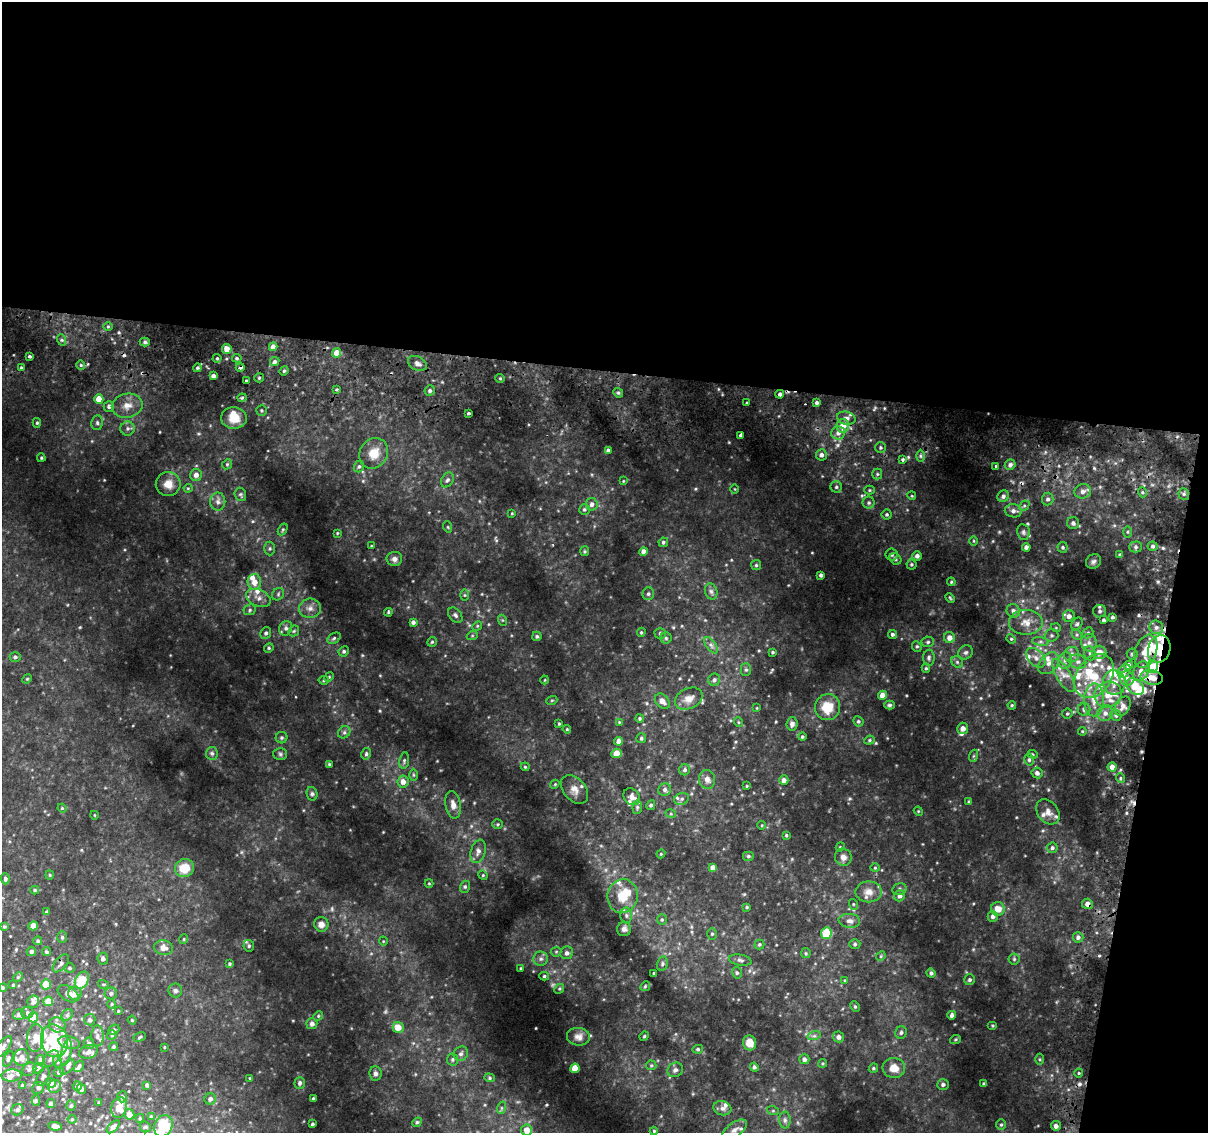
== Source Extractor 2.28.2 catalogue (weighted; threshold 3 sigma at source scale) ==
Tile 4 of 4 x 4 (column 4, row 1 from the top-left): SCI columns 3663-4868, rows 3700-4830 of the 4922 x 5194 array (HDU 1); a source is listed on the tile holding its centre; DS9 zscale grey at full resolution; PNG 1210 x 1135 px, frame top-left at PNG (2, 2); each listed source drawn as its Kron ellipse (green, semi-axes under 4 px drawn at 4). Shown black and unused: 36% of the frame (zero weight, under 2 of 3 exposures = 5% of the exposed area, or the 3 px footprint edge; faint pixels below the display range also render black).
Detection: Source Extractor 2.28.2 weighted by HDU 2 'WHT'; one run over the whole footprint, this tile lists its part. Background 0.0593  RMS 0.0079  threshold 0.0356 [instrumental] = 3 sigma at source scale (4.5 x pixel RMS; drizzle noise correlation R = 1.50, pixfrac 1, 0.0396/0.0396 arcsec/px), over >= 5 px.
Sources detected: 484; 1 too faint to see at this stretch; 2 inside a brighter object's white glare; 5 cosmic-ray / hot-pixel residue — neither listed nor drawn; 51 inside a brighter listed object's ellipse — not listed separately; the other 425 listed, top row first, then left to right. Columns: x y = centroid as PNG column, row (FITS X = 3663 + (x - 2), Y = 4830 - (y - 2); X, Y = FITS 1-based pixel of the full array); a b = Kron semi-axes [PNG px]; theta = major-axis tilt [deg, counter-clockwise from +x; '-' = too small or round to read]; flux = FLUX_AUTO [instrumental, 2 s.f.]
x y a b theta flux
108 327 5 3 - 0.76
62 340 6 3 -71 1
145 342 5 4 - 1.4
273 347 4 4 - 4.5
227 349 5 4 - 6.2
336 353 5 4 - 8.5
29 356 3 3 - 1.2
217 358 4 4 - 0.91
237 358 5 4 - 1.1
275 362 5 4 - 1.9
417 363 10 6 -27 3.2
81 365 4 4 - 0.93
21 367 4 3 - 0.9
240 367 4 3 - 2
198 368 4 4 - 1.2
284 371 5 4 - 0.96
213 376 4 4 - 2.4
259 378 5 4 - 1
500 378 4 4 - 0.94
246 380 3 2 - 0.69
337 389 3 3 - 1.5
430 390 5 5 - 1.6
618 393 5 4 - 1.2
780 394 4 3 - 3.4
242 398 4 4 - 0.9
99 399 5 4 - 11
747 403 3 2 - 0.73
817 403 4 3 - 1.7
109 406 5 5 - 2
127 406 15 12 10 8.1
261 410 5 5 - 1
468 413 3 3 - 3.1
234 418 13 11 -5 9.9
846 418 9 6 -14 3.1
37 423 5 4 - 1
97 423 7 5 81 1.8
843 426 7 6 - 9
128 428 7 7 - 2.2
838 433 7 6 - 3.9
741 435 4 3 - 4.3
880 447 5 5 - 1.3
608 451 4 4 - 2.3
374 453 16 13 57 12
821 455 5 5 - 3
920 456 6 4 -89 1.2
41 458 4 3 - 0.83
903 460 3 3 - 1.5
227 464 5 4 - 0.98
1010 465 5 5 - 2.3
359 466 6 4 72 1.4
996 466 3 3 - 1.7
877 474 5 5 - 1.1
196 475 6 6 - 3.6
447 480 8 6 60 2.1
623 481 4 4 - 0.59
168 484 12 12 - 8
836 487 6 5 - 1.3
188 488 4 4 - 0.71
735 489 5 3 - 0.61
869 490 5 4 - 0.82
1083 491 8 7 - 3.5
1142 492 5 3 - 1
240 494 6 5 - 1.3
1184 494 6 5 - 1.7
912 496 4 3 - 0.67
1003 496 6 5 - 2.3
1048 499 6 6 - 2.1
218 501 9 7 90 3.1
869 503 6 6 - 1.5
592 504 6 6 - 2.9
1024 506 6 4 43 1.3
584 509 5 5 - 1.3
1013 511 8 6 -9 3.3
512 513 3 3 - 0.6
887 514 5 5 - 1.2
1073 523 6 6 - 2.2
448 527 6 3 -71 0.83
283 529 6 4 59 0.95
1023 532 8 6 -81 1.9
1127 532 5 4 - 0.9
337 533 4 3 - 0.63
974 541 5 3 - 0.7
663 542 5 4 - 1.4
371 546 3 3 - 0.52
1153 546 5 5 - 1.7
1026 547 4 4 - 2.7
1063 547 5 5 - 1.4
1136 547 6 5 - 1.6
270 548 7 5 89 1.4
585 551 5 4 - 0.88
643 552 4 4 - 4.6
891 554 6 6 - 2
1120 555 4 3 - 1.8
917 556 5 5 - 2.5
394 559 8 7 - 2.9
896 559 6 5 - 1.4
1093 561 8 7 - 1.9
911 564 5 5 - 1.1
756 565 5 5 - 1.2
821 575 4 3 - 1.7
254 582 8 7 - 6.6
951 582 4 4 - 0.84
711 591 8 6 -72 2.3
278 594 7 5 50 1.5
648 594 6 5 - 1.5
465 595 5 4 - 0.79
258 598 13 8 -25 5.2
950 598 5 3 - 0.81
310 608 11 9 11 5
250 610 6 5 - 1.5
1013 611 7 6 - 3
1100 611 6 6 - 1.9
388 612 4 3 - 0.8
455 615 9 6 -51 1.9
1069 616 6 6 - 3.6
1112 617 4 4 - 1.5
502 620 5 3 - 0.78
1103 620 3 3 - 1.5
413 622 4 4 - 2.1
1026 622 17 12 0 9.2
1077 624 7 5 55 1.4
477 626 5 4 - 0.9
1156 627 7 6 - 2.6
286 628 7 6 - 2.4
1056 628 5 3 - 0.59
294 631 6 4 45 1.1
641 632 5 4 - 0.94
266 633 6 5 - 1.6
660 633 6 5 - 1.5
1088 633 6 5 - 1.2
892 634 4 4 - 1.8
1051 635 7 6 - 1.5
1077 635 5 4 - 1.2
472 636 5 3 - 0.8
537 636 5 4 - 1.4
334 638 7 5 31 1.5
666 638 5 5 - 1.3
949 638 5 5 - 4.8
1011 639 5 4 - 0.97
432 642 5 4 - 1.1
928 642 6 5 - 1.4
1040 642 8 4 -8 1.8
1089 643 9 8 - 3.9
711 645 9 4 -54 2.4
917 646 5 4 - 1.2
269 648 5 4 - 1
1159 649 14 11 72 21
344 651 5 5 - 1.5
1146 651 17 10 69 16
773 652 4 3 - 0.92
966 652 7 6 - 1.7
1099 652 7 6 - 5.5
1090 653 7 5 -70 1.9
1132 654 5 5 - 1.4
1072 655 8 7 - 3.2
15 657 5 5 - 1.6
929 658 8 6 87 1.7
1036 658 11 7 -45 4.9
1065 660 8 6 75 2.7
957 662 6 5 - 1.4
1078 662 8 7 - 3
1049 663 12 8 48 5.5
1129 665 4 4 - 4.6
1152 667 6 5 - 13
926 668 4 4 - 1
746 670 6 5 - 1.4
1124 671 7 5 48 2
1141 671 10 7 58 5.8
1064 676 19 7 -59 6.7
1094 676 24 17 55 26
329 677 5 4 - 0.86
1127 678 7 7 - 3.8
1152 678 11 7 -12 11
27 679 5 4 - 0.69
324 680 5 4 - 1
545 680 4 3 - 0.53
714 680 6 6 - 2.1
1114 682 12 11 - 7.7
1135 686 10 7 -45 19
882 695 4 4 - 8.5
1108 695 14 12 22 11
689 699 15 10 25 6.5
552 700 5 3 - 0.74
1094 700 16 10 89 9.7
662 701 9 6 -45 4.3
890 705 5 4 - 1.4
1012 705 4 4 - 0.88
1123 706 10 7 61 4.3
827 707 13 12 - 16
757 708 4 2 - 0.51
1084 709 6 6 - 2.2
1067 713 5 4 - 1
1105 713 8 8 - 4
1116 715 6 5 - 1.4
640 718 4 4 - 1.1
858 721 5 5 - 1.3
619 722 4 4 - 0.62
738 722 5 3 - 0.68
559 724 4 3 - 0.84
792 724 7 5 83 3
963 728 6 5 - 4.2
567 729 4 3 - 0.71
1082 731 4 3 - 0.61
344 732 6 5 - 1.6
802 737 4 4 - 1.1
282 738 6 6 - 1.4
641 738 5 5 - 1.2
869 740 5 4 - 1
618 741 4 4 - 3.5
212 753 6 6 - 1.8
617 753 5 4 - 11
280 754 7 6 - 1.5
366 754 6 4 77 1.3
1033 754 5 4 - 0.91
973 756 6 4 71 1
1029 760 6 5 - 1.5
404 761 8 5 81 1.5
329 764 4 3 - 0.82
525 767 4 4 - 0.77
1112 767 4 4 - 4.8
685 770 5 5 - 1.5
1037 773 5 5 - 2.8
413 775 6 4 -90 1.1
1120 778 5 3 - 0.86
707 779 10 8 -77 3.7
784 780 4 4 - 3.5
403 782 6 5 - 5
555 784 4 3 - 0.79
747 786 3 3 - 0.68
574 789 16 11 -49 6.4
665 790 6 6 - 2.1
312 794 7 5 -76 1.5
632 797 9 7 -47 4
682 799 7 6 - 2
969 802 4 3 - 1.2
453 805 14 7 -81 5.1
651 805 5 4 - 1.4
637 807 7 5 84 1.4
62 808 4 3 - 0.66
918 811 5 3 - 0.66
1048 812 14 10 -50 5
671 814 5 3 - 0.76
94 815 4 3 - 0.5
498 824 5 4 - 1
762 825 4 3 - 0.53
786 835 4 3 - 0.81
840 847 4 3 - 0.7
1052 848 5 5 - 1.7
478 851 12 7 73 3.9
661 854 4 4 - 0.72
748 856 6 5 - 1.3
843 857 9 8 - 4.6
713 867 4 4 - 4.2
185 868 10 9 - 15
875 868 4 4 - 0.88
50 875 4 4 - 0.78
483 875 5 4 - 0.84
5 879 5 4 - 1.6
429 883 4 4 - 0.7
465 887 6 5 - 1.3
899 889 7 5 15 1.7
35 890 4 4 - 0.95
869 892 13 10 0 7.1
623 896 17 15 81 15
900 896 5 5 - 3.1
853 904 5 3 - 0.78
1087 904 5 5 - 4.1
747 907 4 3 - 0.95
998 909 7 6 - 7.6
46 912 3 3 - 1.1
626 915 8 6 -90 1.8
993 916 5 5 - 3
662 919 5 4 - 0.98
849 921 11 7 -5 3.3
321 924 7 7 - 3.8
33 926 5 4 - 8.3
4 927 4 3 - 0.9
624 929 7 7 - 2.6
826 933 6 5 - 19
712 934 6 5 - 1.1
62 937 6 5 - 1.2
1078 937 5 5 - 2.2
184 939 5 3 - 0.61
38 941 4 4 - 1.3
383 941 5 3 - 0.59
759 944 5 5 - 1.1
855 944 5 5 - 1.2
249 946 6 5 - 1.5
164 948 9 7 -12 4.1
31 951 5 4 - 2.2
47 952 5 4 - 1.2
556 952 5 5 - 1
567 953 6 6 - 2.9
806 953 5 4 - 0.95
881 956 5 4 - 0.83
103 959 6 5 - 2.3
541 959 7 7 - 2.5
1014 959 5 5 - 1.2
740 960 11 5 -9 2.3
61 963 10 6 49 2.5
229 964 4 4 - 1
662 964 7 5 77 1.6
69 968 5 4 - 1.1
521 968 3 3 - 0.7
654 973 3 3 - 0.82
737 973 6 4 -75 1.3
931 973 5 4 - 1.5
544 976 5 4 - 1
18 977 5 4 - 0.82
82 980 9 6 63 21
970 980 5 5 - 1.5
845 981 4 4 - 0.87
46 984 5 5 - 13
103 984 5 3 - 0.81
13 985 3 3 - 0.89
645 986 5 4 - 0.96
3 988 4 3 - 0.89
559 989 5 4 - 0.99
175 991 7 7 - 1.8
75 993 7 6 - 6.4
111 993 6 6 - 2
68 994 12 7 -34 5.5
48 1001 5 5 - 11
33 1002 6 5 - 2.5
112 1004 4 4 - 0.91
855 1007 5 4 - 0.94
118 1011 4 4 - 0.8
27 1013 6 6 - 1.7
19 1015 6 5 - 2
67 1015 6 5 - 1.6
952 1015 4 4 - 2.3
318 1016 5 4 - 0.91
33 1017 5 5 - 13
90 1020 6 5 - 1.9
132 1020 4 4 - 0.89
312 1024 5 5 - 2.6
57 1025 8 7 - 4.1
993 1025 5 3 - 0.77
398 1027 5 5 - 8.8
114 1030 6 4 40 1.4
901 1032 6 5 - 1.8
112 1035 5 4 - 1.3
97 1036 10 6 -90 2.8
644 1036 5 4 - 0.86
814 1036 6 4 18 1.4
140 1037 6 4 29 1.1
578 1037 11 9 -6 3.7
838 1037 5 5 - 3
35 1038 14 8 84 7.1
955 1039 5 3 - 0.88
54 1041 16 13 -78 45
69 1043 11 6 -14 4.3
89 1043 6 5 - 1.6
750 1043 7 6 - 8.5
3 1047 12 5 55 2.4
114 1047 4 4 - 1.2
164 1047 3 3 - 0.63
698 1049 5 4 - 1.1
88 1052 9 6 18 3.4
66 1053 13 5 77 3.2
461 1054 7 7 - 2.2
22 1058 8 7 - 4.1
51 1058 9 6 47 3.5
8 1059 8 4 66 1.5
452 1059 6 5 - 1.3
804 1059 5 5 - 2.4
1040 1059 5 3 - 0.88
40 1060 5 4 - 2.2
58 1062 6 4 -71 0.99
823 1063 4 3 - 0.72
651 1065 5 5 - 0.97
79 1066 6 4 57 1.3
68 1067 9 5 44 1.7
754 1067 4 4 - 1.4
38 1068 5 5 - 2
575 1068 5 4 - 12
873 1068 5 4 - 1
894 1068 11 10 - 9.2
29 1069 7 6 - 1.9
675 1070 8 7 - 2.4
59 1072 5 4 - 1.4
375 1073 7 6 - 2.1
1079 1073 4 4 - 0.88
11 1075 10 6 2 3.2
43 1076 10 5 66 2
250 1078 4 3 - 0.56
489 1078 5 4 - 1
51 1083 5 4 - 3
300 1083 6 5 - 1.6
943 1084 6 5 - 2.2
984 1084 3 3 - 1.1
147 1085 4 3 - 1.6
22 1086 4 4 - 1.4
55 1086 7 6 - 2.1
77 1086 5 4 - 2.1
38 1088 6 5 - 1.7
81 1089 5 4 - 1.9
122 1097 5 5 - 1.5
210 1099 5 5 - 2.4
313 1099 3 3 - 1.3
36 1101 5 4 - 1.1
99 1103 3 3 - 0.75
51 1104 4 4 - 2
71 1106 5 4 - 1.2
119 1108 11 7 78 11
501 1108 6 4 71 1
722 1108 9 7 -16 3
17 1110 6 5 - 1.9
773 1111 6 4 -19 0.98
129 1114 5 5 - 5.5
151 1117 4 3 - 0.95
140 1118 4 4 - 0.76
72 1119 4 4 - 0.69
785 1120 8 6 -90 2.2
417 1122 5 4 - 0.98
312 1124 3 3 - 1.1
1001 1125 5 5 - 1.2
55 1126 6 4 -11 3.6
163 1126 11 9 66 41
1056 1126 5 5 - 3.5
113 1127 8 4 45 2.4
145 1127 6 5 - 1
527 1130 5 5 - 5.1
734 1130 14 7 36 3.9
654 1131 4 4 - 0.83
Overlapping masked pixels (flux is a lower limit): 6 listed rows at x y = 240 367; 780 394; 1159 649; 1127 678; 1152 678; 1087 904
Isophote crosses this tile's border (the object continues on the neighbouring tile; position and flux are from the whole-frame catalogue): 2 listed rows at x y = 3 1047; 163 1126